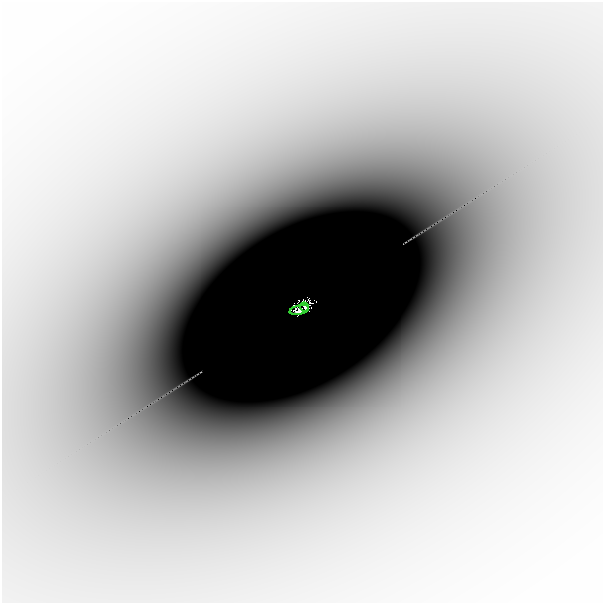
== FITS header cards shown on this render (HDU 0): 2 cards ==
NAXIS1  =                  601
NAXIS2  =                  601

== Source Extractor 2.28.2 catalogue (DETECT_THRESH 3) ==
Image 601 x 601 px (HDU 0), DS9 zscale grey, 1 PNG px = 1 image px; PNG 605 x 605 px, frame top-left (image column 1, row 601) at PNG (2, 2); each listed source drawn as its Kron ellipse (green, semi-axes under 4 px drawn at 4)
Background -6.21e-05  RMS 1.1e-05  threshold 3.21e-05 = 3 sigma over >= 5 px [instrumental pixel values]
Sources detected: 4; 2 with non-positive FLUX_AUTO (blend fragments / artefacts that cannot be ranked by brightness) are neither listed nor drawn; the other 2 listed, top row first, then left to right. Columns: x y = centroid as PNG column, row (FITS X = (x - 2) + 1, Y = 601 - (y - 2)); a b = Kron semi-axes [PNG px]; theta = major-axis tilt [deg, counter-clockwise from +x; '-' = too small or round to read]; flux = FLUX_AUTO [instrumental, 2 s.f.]
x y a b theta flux
304 307 4 2 - 0.061
299 310 10 4 13 0.015
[2 non-positive-flux detections neither listed nor drawn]